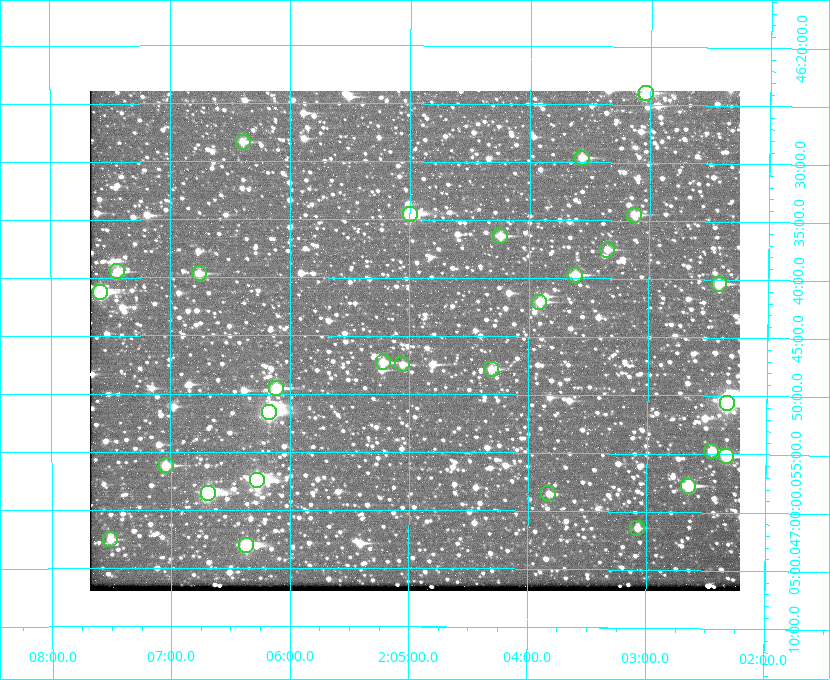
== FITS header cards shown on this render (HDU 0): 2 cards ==
NAXIS1  =                  650 / Width of table row in bytes
NAXIS2  =                  500 / Number of rows in table

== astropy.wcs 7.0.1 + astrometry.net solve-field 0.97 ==
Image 650 x 500 px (HDU 0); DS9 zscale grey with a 90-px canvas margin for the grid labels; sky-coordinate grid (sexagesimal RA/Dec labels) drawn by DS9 from the SOLVED WCS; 29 Tycho-2 reference stars matched to detected sources circled (green)
Header WCS: none
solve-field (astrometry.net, Tycho-2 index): SOLVED blind (the file carries no WCS)
Solved WCS: RA---TAN-SIP/DEC--TAN-SIP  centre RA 02:04:57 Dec +46:45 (31.24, +46.76 deg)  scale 5.16 arcsec/px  FOV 55.9' x 43.0'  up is +180 deg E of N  parity flipped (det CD > 0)
(file carries no celestial WCS; the grid is the blind solution)
Tycho-2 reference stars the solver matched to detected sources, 29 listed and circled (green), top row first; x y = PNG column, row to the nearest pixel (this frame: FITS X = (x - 90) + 1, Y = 500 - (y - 91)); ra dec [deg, ICRS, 3 dp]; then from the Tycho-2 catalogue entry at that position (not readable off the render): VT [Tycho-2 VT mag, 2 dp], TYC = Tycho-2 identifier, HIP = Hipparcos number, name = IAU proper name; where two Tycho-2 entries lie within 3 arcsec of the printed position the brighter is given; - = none
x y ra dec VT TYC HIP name
646 93 30.759 +46.399 9.94 3280-846-1 - -
243 142 31.598 +46.472 10.81 3281-451-1 - -
582 158 30.892 +46.493 10.70 3280-490-1 - -
410 214 31.250 +46.575 8.43 3281-919-1 - -
634 215 30.782 +46.574 10.16 3280-645-1 - -
500 236 31.061 +46.606 9.99 3281-582-1 - -
607 250 30.837 +46.625 10.69 3280-1254-1 - -
117 271 31.860 +46.658 10.03 3281-318-1 - -
199 273 31.690 +46.661 10.70 3281-375-1 - -
575 275 30.904 +46.661 9.60 3280-781-1 - -
719 284 30.604 +46.672 9.47 3280-908-1 - -
100 292 31.896 +46.687 8.88 3281-547-1 - -
539 302 30.978 +46.700 9.85 3281-909-1 - -
383 362 31.305 +46.788 10.64 3281-663-1 - -
402 364 31.264 +46.791 10.76 3281-86-1 - -
491 369 31.078 +46.798 10.61 3281-114-1 - -
276 388 31.529 +46.825 9.32 3281-34-1 - -
727 403 30.583 +46.843 7.07 3280-746-1 9508 -
269 412 31.543 +46.860 7.50 3281-160-1 9805 -
711 451 30.615 +46.912 10.08 3284-203-1 - -
726 456 30.584 +46.919 9.47 3284-629-1 - -
166 465 31.760 +46.936 9.76 3285-99-1 - -
257 480 31.569 +46.957 8.53 3285-177-1 9816 -
688 486 30.663 +46.962 9.31 3284-347-1 - -
208 493 31.671 +46.975 8.89 3285-43-1 - -
548 493 30.956 +46.975 11.27 3285-185-1 - -
637 528 30.769 +47.024 11.20 3284-681-1 - -
110 539 31.877 +47.041 10.99 3285-51-1 - -
246 545 31.591 +47.051 8.70 3285-1195-1 - -